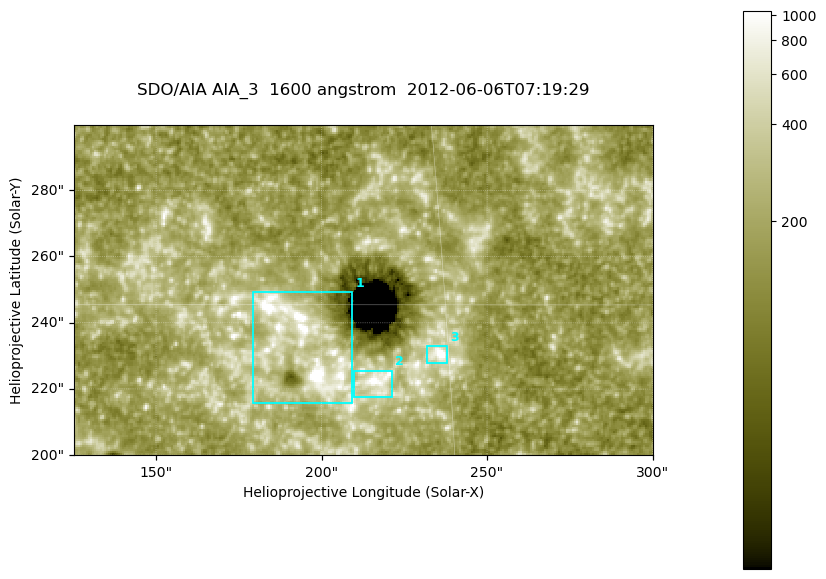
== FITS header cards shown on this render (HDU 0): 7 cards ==
TELESCOP= 'SDO/AIA '
INSTRUME= 'AIA_3   '
WAVELNTH=                 1600
WAVEUNIT= 'angstrom'
DATE-OBS= '2012-06-06T07:19:29.12'
CTYPE1  = 'HPLN-TAN'
CTYPE2  = 'HPLT-TAN'

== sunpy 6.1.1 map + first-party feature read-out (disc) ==
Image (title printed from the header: SDO/AIA AIA_3  1600 angstrom  2012-06-06T07:19:29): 287 x 164 px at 0.609 arcsec/px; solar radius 946 arcsec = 1552 px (partial field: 0.6% of the solar disc is inside the frame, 100% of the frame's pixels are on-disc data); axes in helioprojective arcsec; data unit not stated in the header (colour bar unlabelled)
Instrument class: DISC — disc imager (sunpy class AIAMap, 1600 A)
Bright regions (active regions / flare kernels): reference = the on-disc median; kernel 3 px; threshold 5 sigma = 337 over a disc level ~184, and >= 1.15x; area >= 47 px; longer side >= 3 px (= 1.8 arcsec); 3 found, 3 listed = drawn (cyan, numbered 1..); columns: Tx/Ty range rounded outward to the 2 arcsec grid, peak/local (2 s.f.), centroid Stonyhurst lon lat
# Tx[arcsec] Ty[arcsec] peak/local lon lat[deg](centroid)
1 178..210 216..250 14 +12 +14
2 210..222 216..226 11 +14 +14
3 232..238 228..234 10 +15 +14